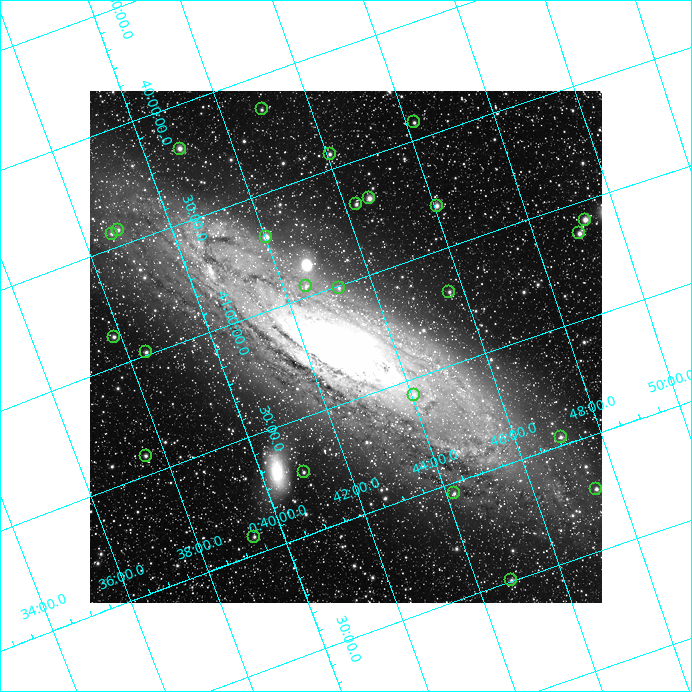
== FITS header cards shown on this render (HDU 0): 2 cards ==
NAXIS1  =                  512
NAXIS2  =                  512

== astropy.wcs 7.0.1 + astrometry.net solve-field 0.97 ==
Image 512 x 512 px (HDU 0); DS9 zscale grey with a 90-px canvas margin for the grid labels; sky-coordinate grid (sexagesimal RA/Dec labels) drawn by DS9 from the SOLVED WCS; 25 Tycho-2 reference stars matched to detected sources circled (green)
Header WCS: none
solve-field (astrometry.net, Tycho-2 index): SOLVED blind (the file carries no WCS)
Solved WCS: RA---TAN-SIP/DEC--TAN-SIP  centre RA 00:42:55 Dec +41:16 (10.73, +41.27 deg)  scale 16.1 arcsec/px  FOV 137.0' x 137.0'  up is +160 deg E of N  parity normal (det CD < 0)
(file carries no celestial WCS; the grid is the blind solution)
Tycho-2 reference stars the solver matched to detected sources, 25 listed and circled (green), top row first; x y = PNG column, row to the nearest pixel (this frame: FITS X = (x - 90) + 1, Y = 512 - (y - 91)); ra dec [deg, ICRS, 3 dp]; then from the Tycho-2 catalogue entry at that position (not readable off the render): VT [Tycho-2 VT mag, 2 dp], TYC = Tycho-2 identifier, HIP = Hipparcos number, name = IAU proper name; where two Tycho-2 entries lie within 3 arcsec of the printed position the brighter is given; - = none
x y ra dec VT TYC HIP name
262 109 10.733 +40.146 9.29 2801-1098-1 - -
414 122 11.549 +40.425 9.02 2801-362-1 - -
180 149 10.205 +40.187 7.45 2801-583-1 3206 -
330 154 11.021 +40.434 8.52 2801-872-1 3448 -
369 198 11.155 +40.679 7.40 2801-1704-1 3494 -
356 204 11.070 +40.685 8.79 2801-887-1 3461 -
437 206 11.513 +40.809 7.62 2801-781-1 3597 -
585 220 12.317 +41.082 7.18 2801-1433-1 3840 -
118 230 9.705 +40.431 9.10 2788-1373-1 - -
579 233 12.259 +41.132 7.76 2801-1548-1 3817 -
112 234 9.661 +40.437 9.00 2788-1857-1 - -
266 237 10.506 +40.688 7.08 2801-2025-1 3293 -
306 286 10.629 +40.954 9.37 2801-2009-1 3333 -
339 288 10.809 +41.009 9.29 2801-2078-1 - -
449 292 11.419 +41.190 9.14 2801-1743-1 - -
114 337 9.461 +40.872 8.58 2788-378-1 2972 -
146 352 9.610 +40.986 9.16 2788-2211-1 - -
414 395 11.016 +41.571 9.16 2805-2199-1 3447 -
561 437 11.763 +41.965 9.06 2805-1867-1 3677 -
146 456 9.392 +41.419 8.80 2792-1561-1 2958 -
304 472 10.242 +41.731 9.37 2805-1064-1 3223 -
596 489 11.866 +42.234 9.10 2805-951-1 - -
454 493 11.047 +42.046 9.45 2805-1072-1 - -
254 537 9.831 +41.925 9.21 2792-906-1 3091 -
511 580 11.200 +42.497 8.65 2805-1555-1 3510 -